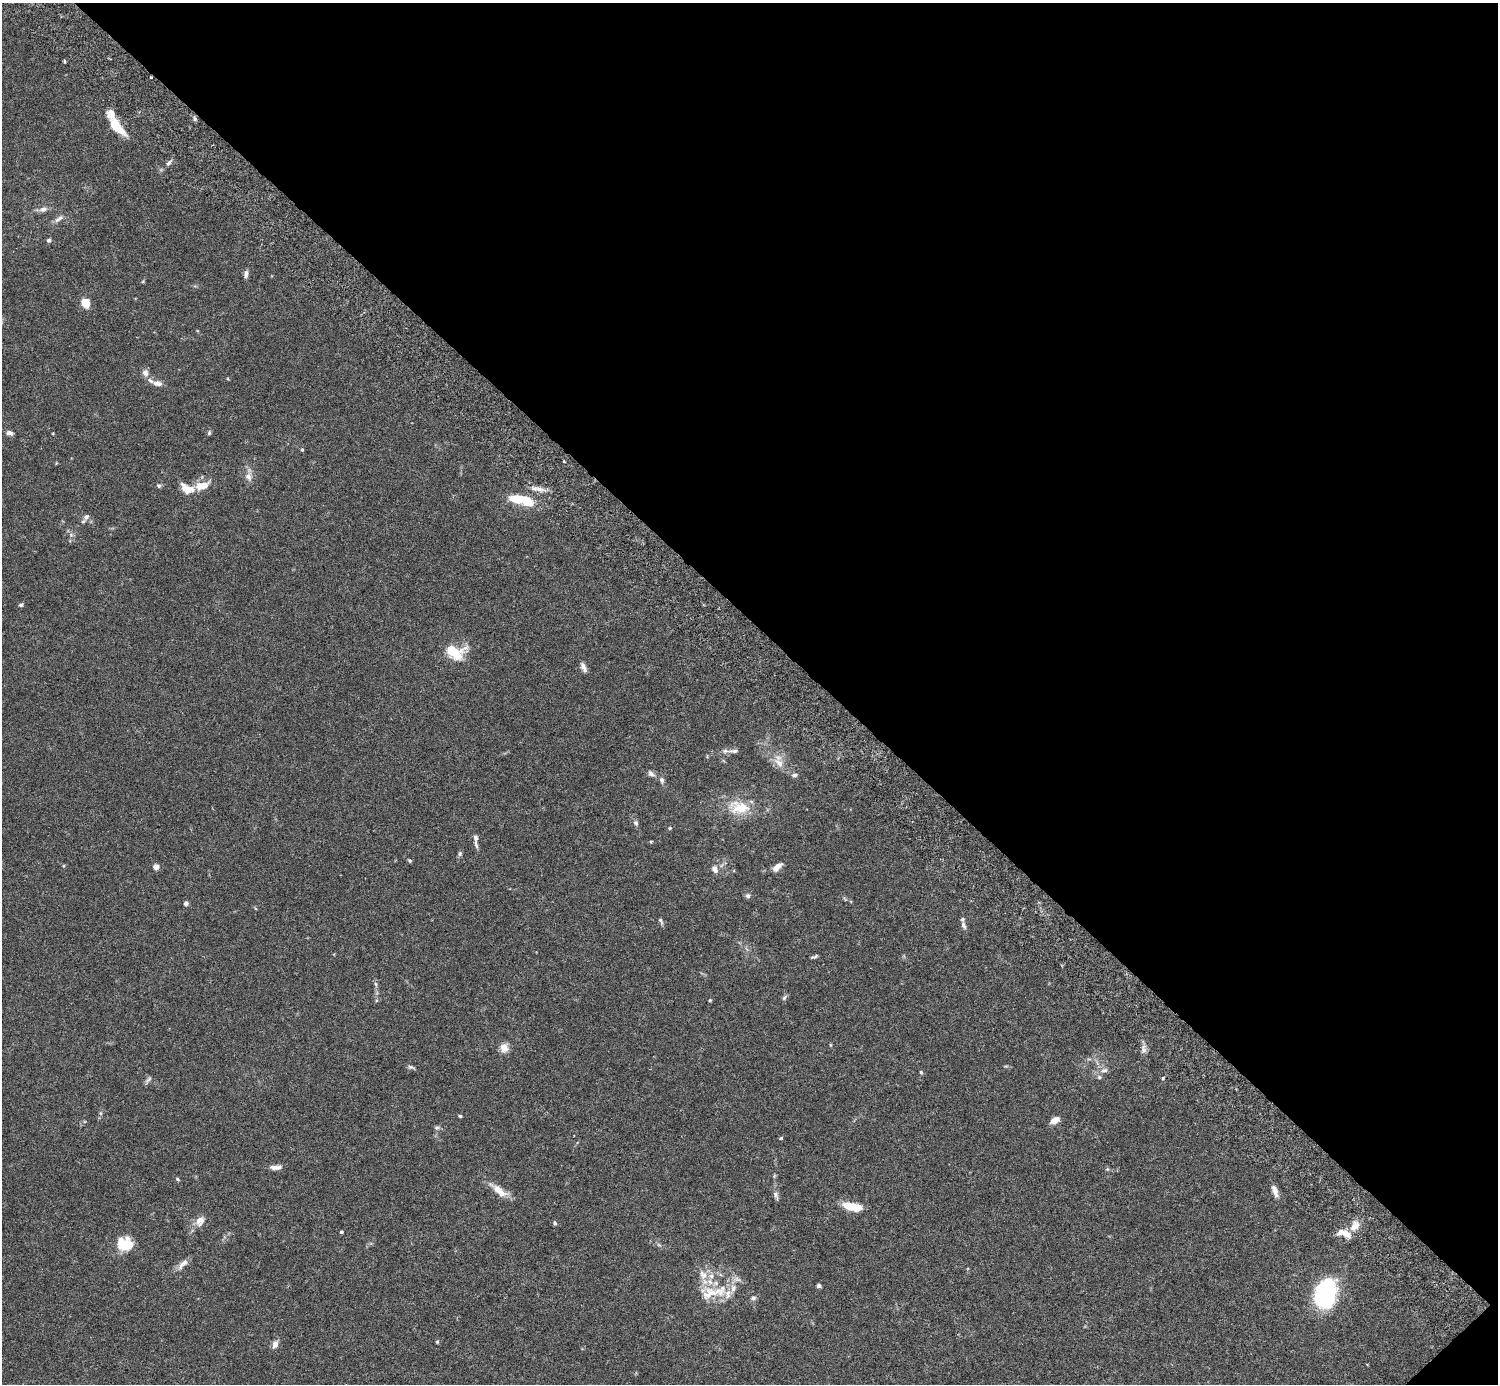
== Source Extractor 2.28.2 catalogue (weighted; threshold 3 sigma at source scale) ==
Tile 8 of 4 x 4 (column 4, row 2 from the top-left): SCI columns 4531-6026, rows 2967-4348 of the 6074 x 6074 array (HDU 1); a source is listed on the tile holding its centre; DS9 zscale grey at full resolution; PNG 1500 x 1386 px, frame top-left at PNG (2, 3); no overlay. Shown black and unused: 45% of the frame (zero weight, under 3 of 6 exposures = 3% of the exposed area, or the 3 px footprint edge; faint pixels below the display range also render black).
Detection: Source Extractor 2.28.2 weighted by HDU 2 'WHT'; one run over the whole footprint, this tile lists its part. Background 0.0147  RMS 0.002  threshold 0.0081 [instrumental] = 3 sigma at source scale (4.09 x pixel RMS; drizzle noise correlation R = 1.36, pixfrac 0.8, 0.05/0.05 arcsec/px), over >= 5 px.
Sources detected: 95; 1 inside a brighter object's white glare — not listed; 12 inside a brighter listed object's ellipse — not listed separately; the other 82 listed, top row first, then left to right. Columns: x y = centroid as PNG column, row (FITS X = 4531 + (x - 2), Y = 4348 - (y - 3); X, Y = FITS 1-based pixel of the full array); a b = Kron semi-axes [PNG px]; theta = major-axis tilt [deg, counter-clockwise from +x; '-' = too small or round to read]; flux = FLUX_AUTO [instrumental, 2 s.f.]
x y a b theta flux
64 61 5 3 - 0.18
151 77 3 2 - 0.21
195 119 6 4 -72 0.35
116 126 21 8 -49 5.2
169 163 9 5 46 0.45
43 209 12 7 19 0.78
58 219 14 6 35 0.77
49 240 5 5 - 0.37
246 274 7 5 86 0.78
86 303 8 6 -75 3.2
145 373 9 8 - 0.85
158 383 12 7 -7 0.93
10 433 8 5 -15 0.69
209 433 6 5 - 0.3
302 449 4 4 - 0.16
564 461 3 3 - 0.19
248 476 12 9 -86 1.1
159 486 6 6 - 0.32
202 486 18 9 14 2.4
539 489 15 6 -10 1.1
518 499 19 10 -10 4
86 517 9 7 53 0.67
71 535 6 5 - 0.4
21 605 5 4 - 0.34
454 652 22 14 -23 5.3
584 667 14 6 -67 0.8
733 751 16 5 1 0.75
779 763 18 9 -46 1.8
651 773 10 6 -40 0.6
794 775 7 6 - 0.44
662 780 8 5 -77 0.49
738 808 27 18 -33 4.5
636 823 7 6 - 0.42
670 828 4 4 - 0.17
651 841 5 3 - 0.21
476 844 13 4 -74 0.53
460 854 6 5 - 0.35
410 861 5 4 - 0.25
156 867 6 5 - 1.1
777 867 13 6 45 1.2
714 869 10 7 -65 0.87
748 896 7 6 - 0.42
186 903 5 4 - 0.56
661 921 9 4 -60 0.37
963 925 10 5 -69 0.58
815 956 9 3 23 0.3
376 984 6 4 -70 0.28
784 998 7 5 61 0.36
710 1000 4 4 - 0.2
830 1045 5 3 - 0.16
504 1048 8 7 - 1.9
1143 1049 12 6 87 0.78
411 1067 9 5 -21 0.37
1104 1070 12 6 11 0.73
921 1072 5 4 - 0.21
1099 1077 6 6 - 0.33
1163 1078 4 3 - 0.23
149 1079 11 4 41 0.42
460 1116 4 3 - 0.22
1055 1120 10 6 32 1.5
437 1128 7 6 - 0.35
781 1138 4 3 - 0.22
276 1167 14 6 5 1.1
1107 1169 6 4 -43 0.25
177 1179 6 4 -38 0.23
499 1191 22 9 -40 2.3
1275 1191 15 6 -68 1.1
776 1195 12 6 -69 0.59
852 1207 22 8 -10 3.6
200 1221 14 11 52 1.5
555 1223 5 4 - 0.26
1355 1226 16 10 50 1.8
341 1232 4 3 - 0.25
1344 1233 20 9 -18 1.9
125 1246 18 12 -49 4.3
183 1264 18 7 47 1.1
819 1286 4 4 - 0.42
1325 1293 24 16 77 27
709 1294 29 20 8 4.9
753 1298 7 5 15 0.4
437 1342 4 4 - 0.19
275 1344 8 6 74 0.99
Overlapping masked pixels (flux is a lower limit): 1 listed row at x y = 151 77